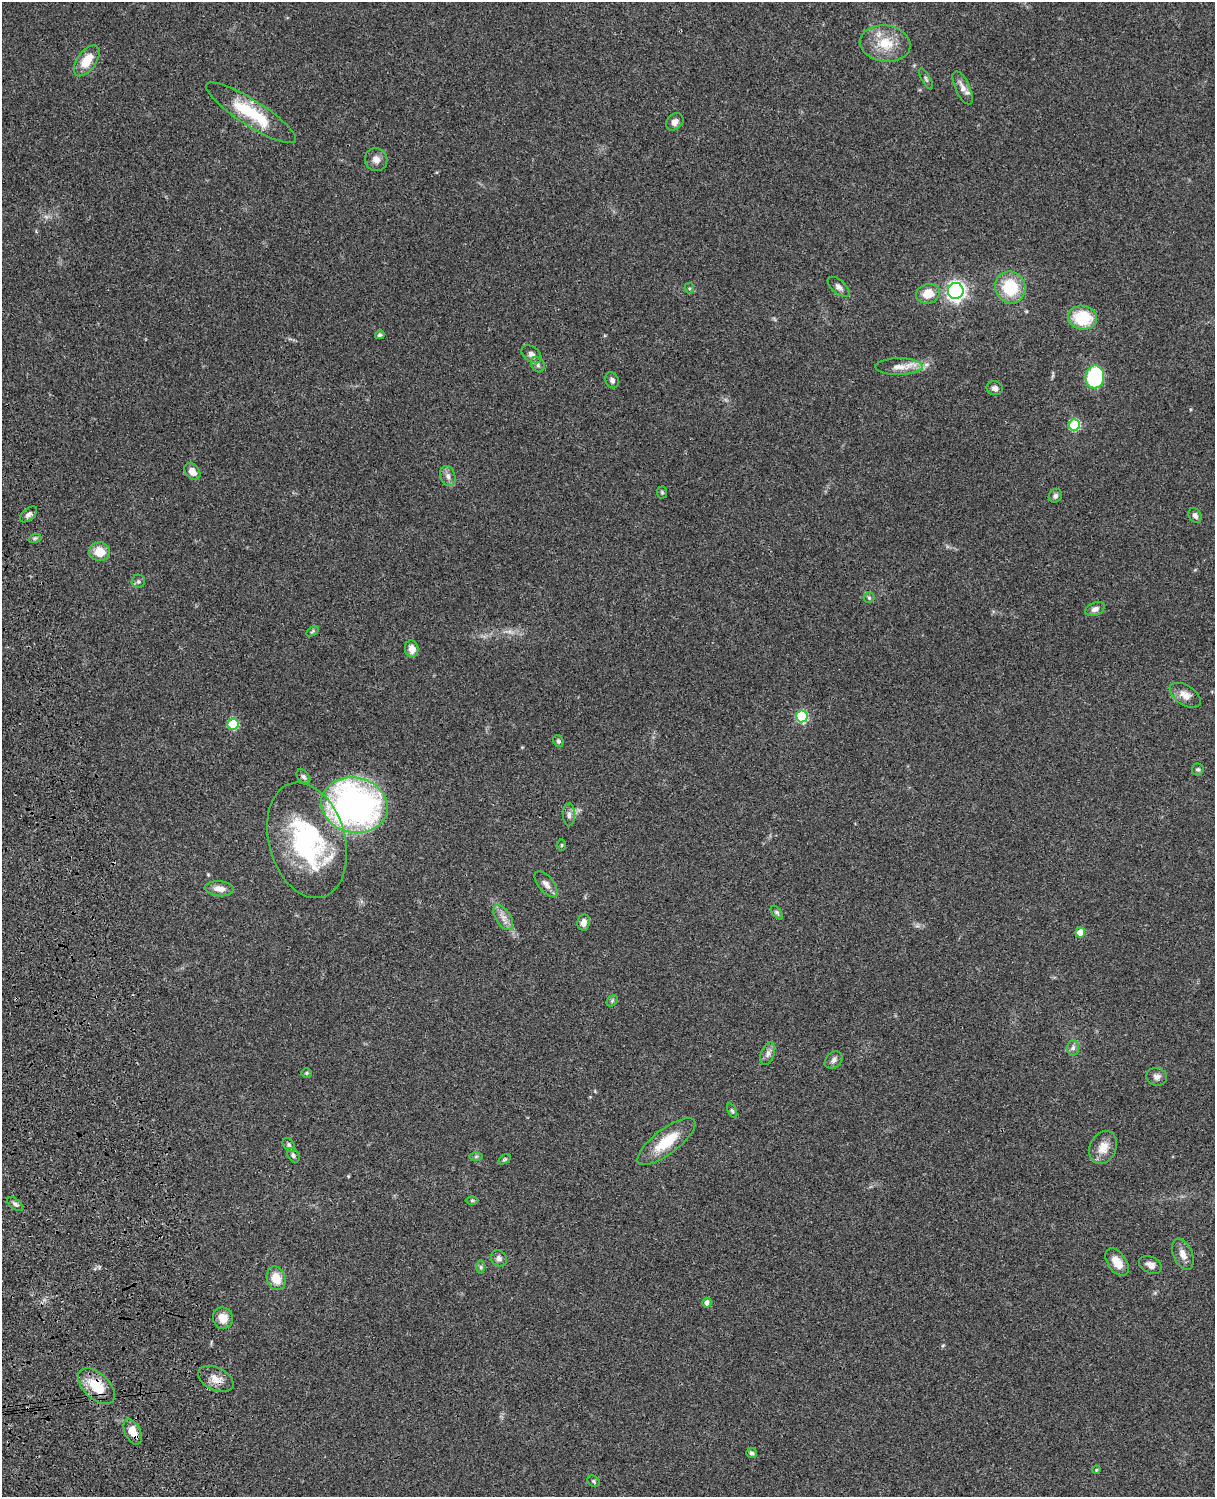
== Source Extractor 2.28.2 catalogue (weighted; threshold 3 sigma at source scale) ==
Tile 7 of 4 x 3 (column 3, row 2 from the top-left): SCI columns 2545-3757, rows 1773-3267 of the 5088 x 4927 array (HDU 1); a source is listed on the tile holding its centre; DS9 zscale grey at full resolution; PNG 1217 x 1499 px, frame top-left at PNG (2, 2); each listed source drawn as its Kron ellipse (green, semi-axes under 4 px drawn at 4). Shown black and unused: <1% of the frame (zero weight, under 3 of 4 exposures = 6% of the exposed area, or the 3 px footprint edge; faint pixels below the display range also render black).
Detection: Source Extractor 2.28.2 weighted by HDU 2 'WHT'; one run over the whole footprint, this tile lists its part. Background 0.0849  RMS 0.006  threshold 0.0271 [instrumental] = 3 sigma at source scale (4.5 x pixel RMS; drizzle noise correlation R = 1.50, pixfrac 1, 0.05/0.05 arcsec/px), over >= 5 px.
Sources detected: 81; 1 inside a brighter object's white glare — neither listed nor drawn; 1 inside a brighter listed object's ellipse — not listed separately; the other 79 listed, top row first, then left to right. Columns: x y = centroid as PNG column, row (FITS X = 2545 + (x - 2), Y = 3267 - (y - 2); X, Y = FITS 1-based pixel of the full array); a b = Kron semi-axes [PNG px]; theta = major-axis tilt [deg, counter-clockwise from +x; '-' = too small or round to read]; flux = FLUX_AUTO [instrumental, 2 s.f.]
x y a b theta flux
885 44 25 18 -7 17
87 61 18 9 54 11
926 79 12 3 -62 1
963 88 18 7 -65 4.6
251 113 52 13 -33 31
675 122 10 7 44 3
376 159 11 11 - 4.1
839 287 13 6 -41 2.6
1010 287 16 15 - 23
689 288 5 5 - 0.85
956 291 8 8 - 170
928 294 12 9 16 9.6
1082 318 14 12 -8 24
380 335 5 4 - 1.1
531 354 11 7 -37 2.7
538 365 8 6 -61 1.8
899 367 23 8 1 6.6
1095 377 11 9 84 54
612 380 8 6 -62 1.8
995 388 8 6 -14 2.4
1074 425 5 5 - 41
192 472 9 6 -51 5.1
448 476 10 7 -72 2.8
662 492 6 5 - 0.83
1055 496 7 6 - 1.7
29 514 10 6 41 2.1
1195 516 8 6 -57 2.2
35 538 7 4 18 1
100 552 10 9 - 9.8
138 581 7 6 - 1.3
869 598 5 5 - 0.95
1095 609 10 6 24 2.8
313 631 7 4 33 0.83
412 649 8 6 -81 5.3
1185 695 17 9 -33 5.6
802 716 6 5 - 54
233 724 5 5 - 34
558 741 6 5 - 1.2
1198 769 6 6 - 1.2
303 777 8 5 -49 1.4
354 805 33 27 -13 210
569 815 11 6 90 2.3
307 840 59 38 -74 88
562 845 5 3 - 0.62
546 884 16 7 -51 3.3
219 889 15 7 -5 4.9
777 913 8 4 -52 1.2
503 917 14 7 -57 4.1
584 922 8 6 80 3.8
1080 932 5 5 - 9.7
612 1001 6 5 - 0.94
1073 1048 7 6 - 1.8
768 1053 12 6 70 2.6
834 1060 10 7 43 2.3
307 1073 5 5 - 0.85
1157 1077 10 9 - 2.8
732 1111 8 4 -65 1
666 1142 35 12 38 20
289 1145 8 5 -55 1.4
1103 1148 17 13 63 7.8
293 1155 8 5 -60 1.4
476 1156 6 4 1 0.87
505 1159 7 4 31 0.83
472 1200 6 4 0 0.93
15 1204 9 5 -39 1.7
1183 1254 16 9 -67 5.1
499 1258 8 7 - 2.4
1117 1262 15 9 -55 6.7
1150 1265 12 8 -25 3.3
481 1267 6 4 -90 0.94
276 1278 12 9 -72 9.9
707 1303 5 4 - 2.3
223 1318 11 10 - 7.3
216 1379 19 11 -26 6.3
96 1386 22 13 -44 18
133 1432 13 7 -64 8.4
752 1453 5 5 - 1.3
1096 1470 4 3 - 0.49
593 1481 6 5 - 1
Overlapping masked pixels (flux is a lower limit): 2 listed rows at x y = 96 1386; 133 1432